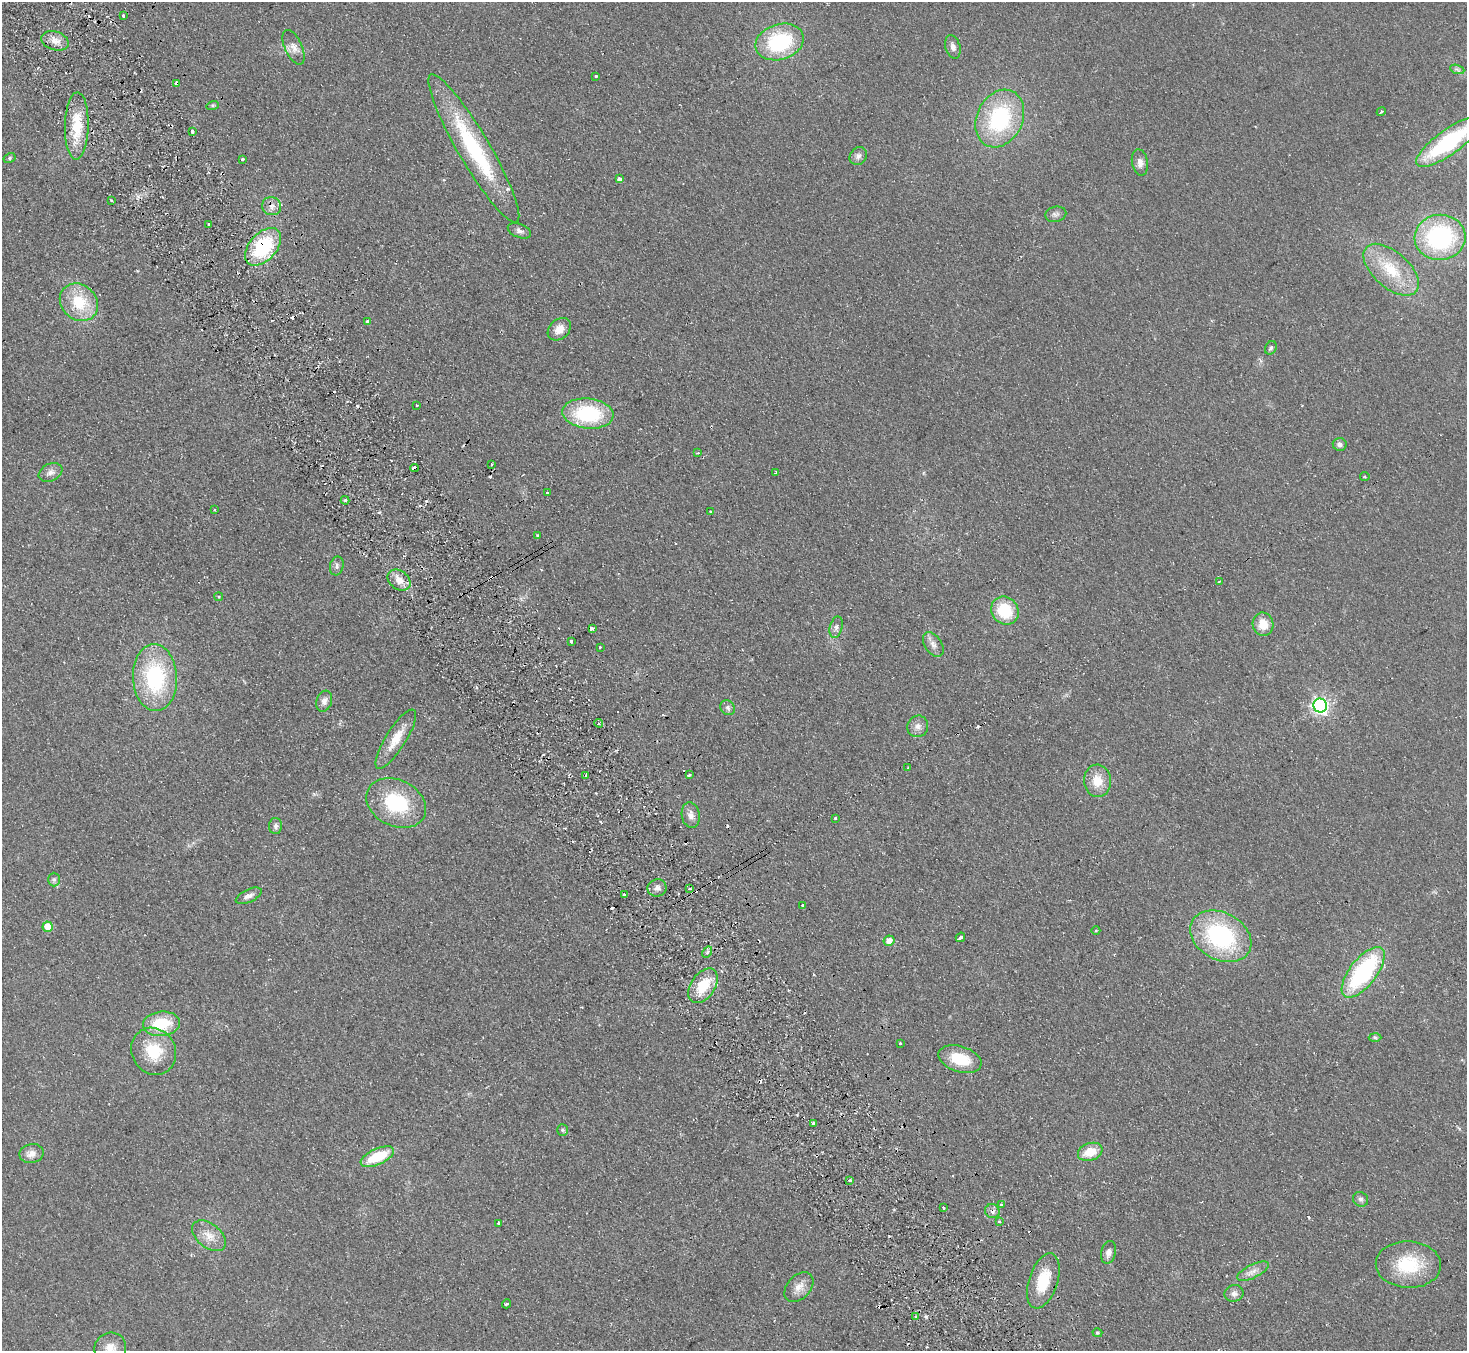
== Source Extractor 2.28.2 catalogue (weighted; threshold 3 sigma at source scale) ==
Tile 11 of 4 x 4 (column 3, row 3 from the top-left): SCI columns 2980-4444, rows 1543-2891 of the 5958 x 5920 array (HDU 1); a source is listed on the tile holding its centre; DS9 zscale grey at full resolution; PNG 1469 x 1353 px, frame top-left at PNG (2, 2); each listed source drawn as its Kron ellipse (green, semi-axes under 4 px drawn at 4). Shown black and unused: <1% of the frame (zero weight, under 2 of 3 exposures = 3% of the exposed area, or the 3 px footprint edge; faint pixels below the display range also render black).
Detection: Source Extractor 2.28.2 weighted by HDU 2 'WHT'; one run over the whole footprint, this tile lists its part. Background 0.106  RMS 0.013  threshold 0.0605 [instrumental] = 3 sigma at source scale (4.5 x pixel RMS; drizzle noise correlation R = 1.50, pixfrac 1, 0.05/0.05 arcsec/px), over >= 5 px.
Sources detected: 133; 16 cosmic-ray / hot-pixel residue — neither listed nor drawn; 3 inside a brighter listed object's ellipse — not listed separately; the other 114 listed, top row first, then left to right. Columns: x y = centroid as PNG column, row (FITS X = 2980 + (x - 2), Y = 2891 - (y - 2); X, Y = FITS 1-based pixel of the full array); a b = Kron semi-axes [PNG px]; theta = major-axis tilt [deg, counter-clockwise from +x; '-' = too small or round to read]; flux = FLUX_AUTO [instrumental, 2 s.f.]
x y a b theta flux
123 15 3 3 - 1.7
55 41 14 9 -18 12
780 42 24 18 17 110
293 47 19 8 -66 11
953 47 12 7 -74 6.6
1457 69 7 4 -19 3.1
596 76 3 3 - 1.7
176 84 4 4 - 6.1
213 105 6 4 17 2
1381 112 5 3 - 2.4
1000 119 30 23 64 130
77 126 34 12 89 45
192 131 3 3 - 5.4
1449 142 39 12 36 150
474 148 85 16 -60 140
858 156 9 8 - 5.8
9 158 6 4 29 2.4
242 159 3 3 - 9.1
1140 162 13 8 -79 9.4
619 179 4 4 - 4.7
111 200 3 2 - 1.9
272 206 9 9 - 7
1056 214 10 7 13 5
209 224 3 3 - 3.5
519 231 12 6 -22 5.6
1440 237 25 22 5 180
263 247 22 13 48 92
1391 270 33 18 -42 55
79 302 20 17 -42 50
367 321 3 3 - 5
559 329 13 9 42 14
1271 348 7 5 61 3.1
417 405 3 3 - 2.2
588 414 26 15 -6 100
1340 444 7 6 - 4.9
698 453 4 2 - 1.1
492 464 3 3 - 3.8
414 468 4 3 - 9
50 472 12 8 25 7.8
775 473 4 2 - 1.8
1365 477 5 2 - 1.3
547 492 3 3 - 1.4
345 500 4 4 - 1.8
215 510 3 3 - 1.7
711 512 3 3 - 3.3
538 535 3 2 - 2.1
337 566 9 6 76 4.6
399 580 12 9 -37 12
1219 581 3 2 - 2.5
219 597 4 3 - 1.2
1005 611 15 13 -51 52
1263 624 12 10 -78 21
836 627 11 6 75 5.3
592 629 4 3 - 14
571 641 3 3 - 7.1
933 644 13 8 -56 8.2
600 647 3 2 - 3.4
155 678 33 22 -87 130
324 701 11 7 71 6.7
1320 706 7 6 - 420
728 708 8 7 - 4.1
599 723 4 4 - 3.7
918 726 11 10 - 8.4
396 739 34 10 58 25
908 768 3 3 - 1.1
586 775 3 3 - 4.7
689 775 3 3 - 3
1097 781 16 13 -86 23
396 803 31 23 -26 85
691 815 13 9 -81 8.9
835 818 3 3 - 1.5
275 826 8 6 89 4.1
54 879 7 6 - 3
657 888 9 8 - 6.7
689 889 2 2 - 1.4
624 895 3 3 - 9.7
249 896 14 6 25 6
802 906 3 3 - 2.9
48 927 5 5 - 25
1096 930 4 3 - 1.2
1221 936 32 23 -28 170
960 937 5 3 - 24
889 941 5 5 - 13
707 952 6 4 60 3
1363 972 30 13 52 160
703 986 19 12 56 36
161 1024 18 12 6 48
1375 1037 6 4 -2 2.2
900 1043 3 3 - 2.6
154 1051 24 22 -58 49
960 1059 22 13 -17 41
814 1124 4 4 - 11
562 1130 6 5 - 2.2
1090 1152 12 8 19 26
32 1153 12 9 12 11
377 1157 18 8 25 51
850 1180 3 3 - 5.1
1361 1199 8 7 - 4
1001 1205 3 3 - 2.1
943 1208 3 3 - 5.1
992 1211 7 7 - 5.3
999 1221 3 3 - 2.9
499 1223 4 3 - 2.3
209 1236 19 12 -39 17
1109 1252 11 7 76 7.1
1408 1265 33 23 -2 69
1253 1271 17 6 26 9.8
1043 1281 28 14 72 44
799 1287 17 11 47 13
1234 1293 9 8 - 6.2
506 1304 4 3 - 4.4
915 1317 3 3 - 9.1
1097 1333 5 4 - 1.9
110 1348 16 15 - 16
Overlapping masked pixels (flux is a lower limit): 5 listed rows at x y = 176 84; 272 206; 263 247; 414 468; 992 1211
Isophote crosses this tile's border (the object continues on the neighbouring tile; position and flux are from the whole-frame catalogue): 2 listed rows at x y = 1449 142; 110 1348